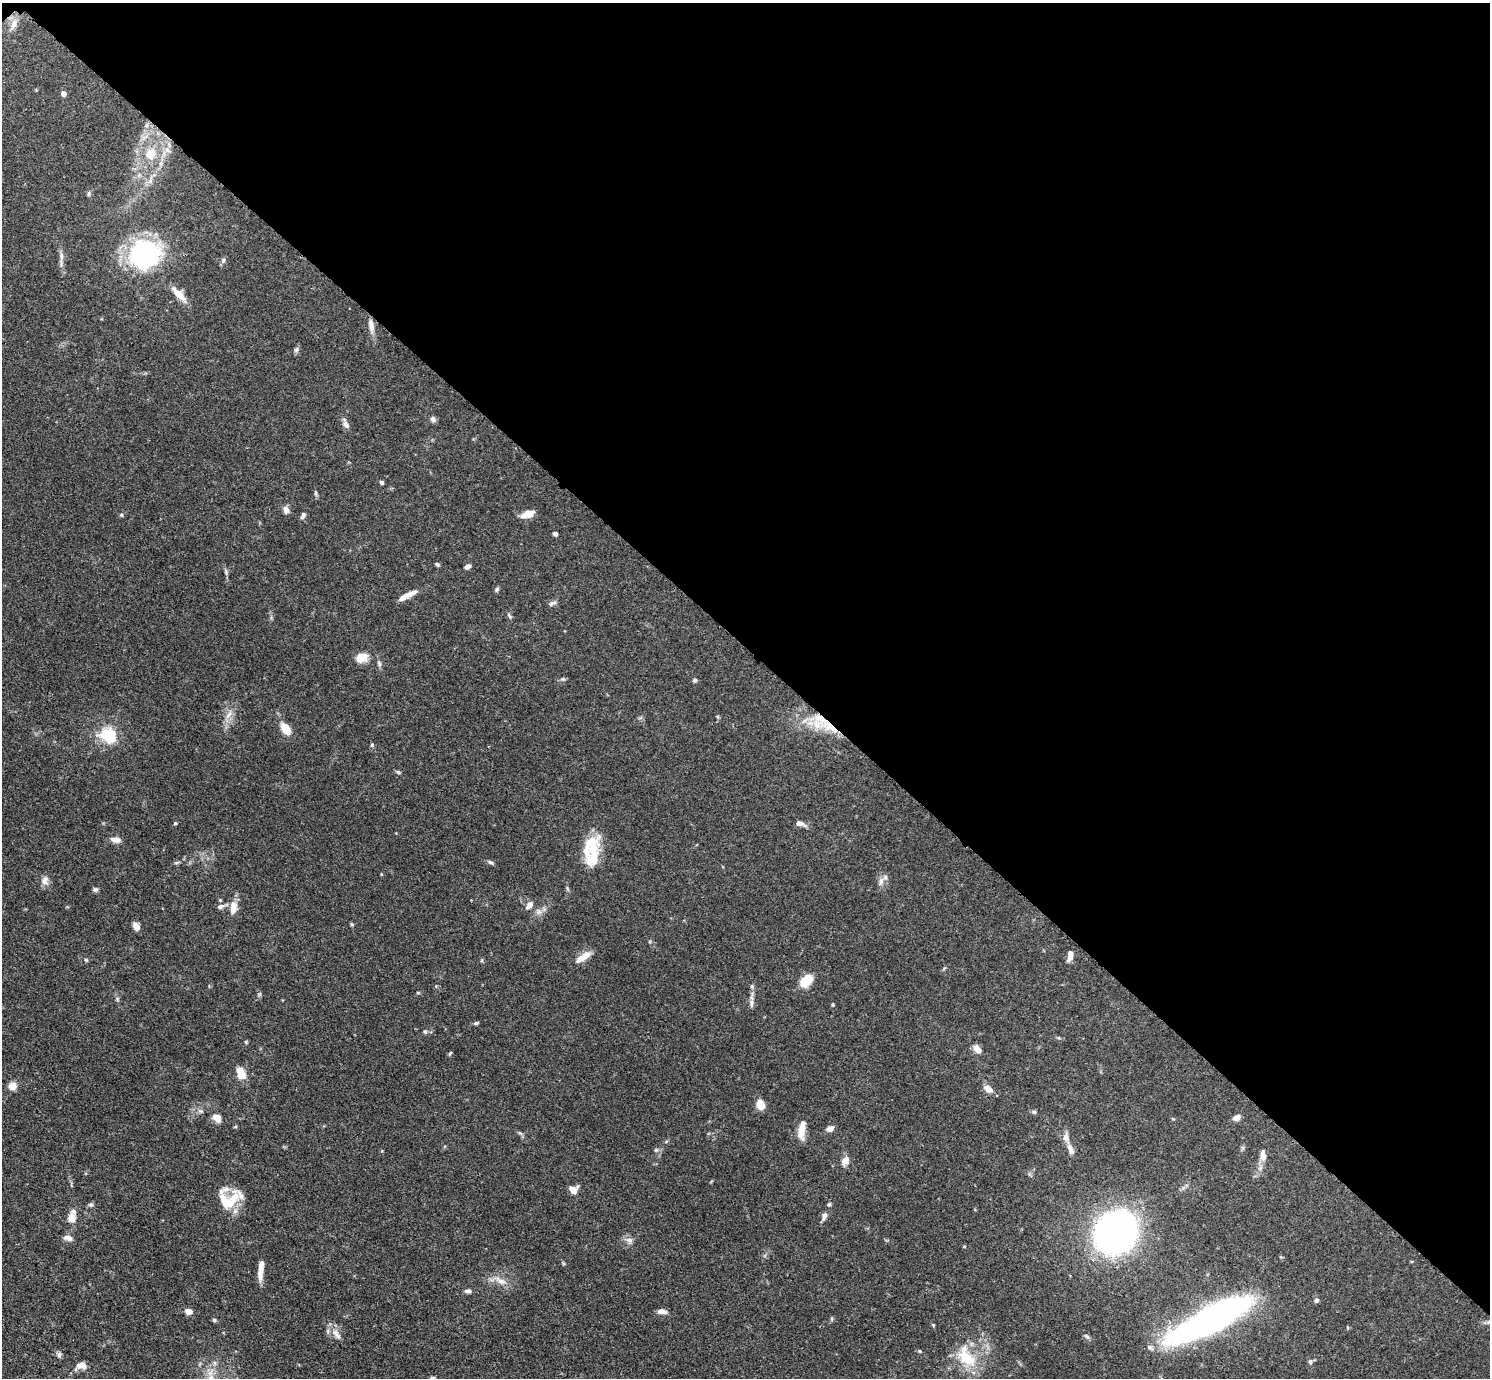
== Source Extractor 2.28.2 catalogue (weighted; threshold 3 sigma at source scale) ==
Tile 3 of 4 x 4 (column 3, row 1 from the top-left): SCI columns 3009-4496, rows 4314-5689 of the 6017 x 6017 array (HDU 1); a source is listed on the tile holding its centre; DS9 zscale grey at full resolution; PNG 1492 x 1380 px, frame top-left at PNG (2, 3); no overlay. Shown black and unused: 47% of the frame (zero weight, under 3 of 4 exposures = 4% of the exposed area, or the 3 px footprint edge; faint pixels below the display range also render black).
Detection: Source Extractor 2.28.2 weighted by HDU 2 'WHT'; one run over the whole footprint, this tile lists its part. Background 0.0772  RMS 0.0036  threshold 0.0162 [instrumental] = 3 sigma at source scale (4.5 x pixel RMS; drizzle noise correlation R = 1.50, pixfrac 1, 0.05/0.05 arcsec/px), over >= 5 px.
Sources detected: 113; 8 inside a brighter listed object's ellipse — not listed separately; the other 105 listed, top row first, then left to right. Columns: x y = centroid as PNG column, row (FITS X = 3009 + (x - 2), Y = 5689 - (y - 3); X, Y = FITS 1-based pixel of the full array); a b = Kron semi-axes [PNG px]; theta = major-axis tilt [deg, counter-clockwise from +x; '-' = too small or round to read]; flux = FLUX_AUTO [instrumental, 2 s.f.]
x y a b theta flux
14 24 17 8 69 2.9
63 94 6 5 - 1.3
167 150 9 7 -49 1.9
151 154 15 13 76 6.9
150 180 11 5 68 1.5
89 194 7 5 88 0.66
145 254 32 28 24 49
61 256 12 6 -88 1.6
223 260 7 6 - 0.77
179 294 25 8 -46 4.2
371 326 20 7 -81 2.8
296 350 8 6 73 0.83
433 419 8 7 - 1.1
346 425 12 7 -63 1.5
381 482 4 4 - 0.81
316 493 6 4 90 0.51
286 510 9 7 -72 1.7
528 514 15 8 16 3.6
121 515 5 4 - 0.44
303 515 10 5 59 0.97
555 534 4 4 - 0.91
437 564 5 4 - 0.61
467 567 7 5 18 1.1
226 571 9 3 -85 0.7
497 589 6 5 - 0.64
408 595 20 6 25 3.5
552 603 11 5 18 1
509 616 9 4 -57 0.66
362 657 12 10 26 4.7
379 664 8 5 -52 0.79
695 680 5 5 - 0.81
229 715 15 5 54 2.1
821 719 37 18 -34 16
286 728 10 6 -59 8.3
109 735 7 6 - 46
372 745 5 4 - 0.59
398 772 6 4 -19 0.6
175 823 4 4 - 0.43
800 823 13 6 -19 1.9
116 840 11 7 -8 2.3
591 843 31 22 -78 11
177 862 8 3 19 0.54
490 862 8 5 -30 0.73
45 880 12 9 67 2.1
881 881 12 6 74 1.7
95 890 7 5 -15 0.82
220 900 4 4 - 0.34
221 906 13 6 16 1.4
529 906 12 7 52 1.8
233 907 16 8 80 4.2
352 924 6 3 18 0.38
136 926 8 6 -59 2.3
1070 956 12 5 81 2.5
583 957 19 7 33 4.5
806 981 15 10 46 7.2
752 986 6 5 - 0.59
259 994 6 4 70 0.53
751 1003 13 5 89 1.4
833 1005 4 4 - 0.45
476 1023 6 4 15 0.61
425 1031 6 5 - 0.56
246 1042 5 4 - 0.39
977 1049 10 7 -54 2.8
450 1053 7 3 54 0.39
241 1073 11 7 -65 6.5
12 1086 8 8 - 3.3
988 1089 13 8 -35 2.4
761 1105 6 5 - 8.3
1034 1112 6 5 - 0.69
217 1118 9 7 -44 3.8
1237 1118 9 6 22 1.8
830 1129 9 6 28 1.9
801 1131 20 8 87 4.8
1066 1137 15 8 -69 2.3
656 1150 6 6 - 0.68
1263 1155 16 8 -85 2.4
845 1161 14 10 65 2.3
573 1190 8 8 - 3.2
226 1201 22 14 -27 9.8
829 1204 6 5 - 0.65
91 1205 7 5 0 0.72
824 1216 12 6 71 1.5
72 1218 8 6 85 5.6
1115 1233 25 22 52 220
68 1238 12 7 -13 1.8
629 1240 9 8 - 1.6
964 1246 4 3 - 0.31
261 1269 25 6 86 4
501 1281 17 8 -30 3.3
468 1291 7 5 -6 1.1
1316 1300 6 5 - 1.1
189 1311 7 6 - 2.4
662 1311 12 6 -5 1.6
1211 1319 50 14 29 240
214 1320 6 5 - 0.53
933 1325 5 4 - 0.38
336 1334 19 8 -51 2.7
1087 1336 8 5 -44 0.85
1150 1347 8 6 -30 1.1
920 1351 5 4 - 0.41
59 1355 8 6 71 0.95
966 1358 30 16 -39 12
1310 1361 7 6 - 0.74
81 1366 16 9 16 2.7
433 1378 7 4 7 0.73
Overlapping masked pixels (flux is a lower limit): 1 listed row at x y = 821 719
Isophote crosses this tile's border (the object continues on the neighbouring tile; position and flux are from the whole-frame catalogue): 1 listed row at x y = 433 1378